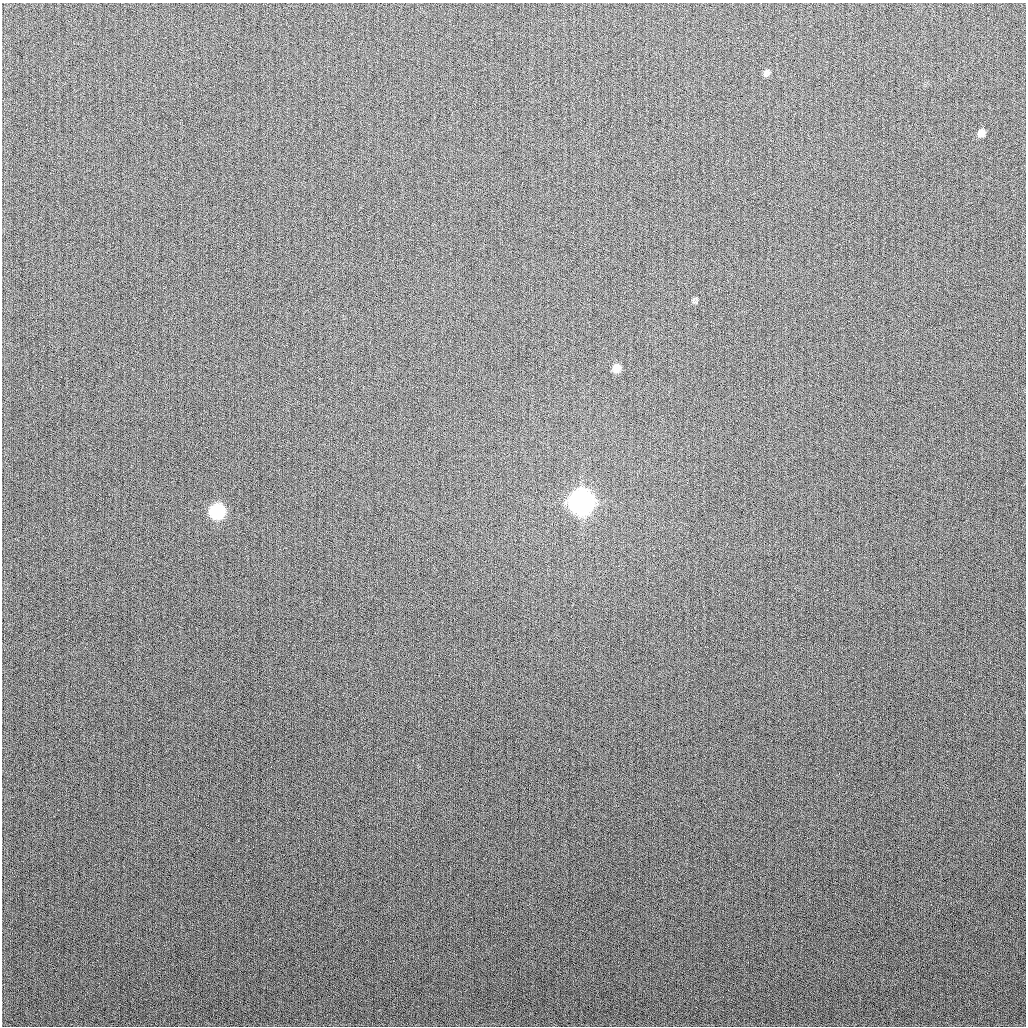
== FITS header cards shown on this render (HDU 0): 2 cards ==
NAXIS1  =                 1024
NAXIS2  =                 1024

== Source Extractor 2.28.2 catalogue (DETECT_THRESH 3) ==
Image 1024 x 1024 px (HDU 0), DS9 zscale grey, 1 PNG px = 1 image px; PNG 1028 x 1028 px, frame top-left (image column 1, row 1024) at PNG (2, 3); no overlay
Background 266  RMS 10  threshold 31.1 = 3 sigma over >= 5 px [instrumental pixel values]
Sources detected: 5; all 5 listed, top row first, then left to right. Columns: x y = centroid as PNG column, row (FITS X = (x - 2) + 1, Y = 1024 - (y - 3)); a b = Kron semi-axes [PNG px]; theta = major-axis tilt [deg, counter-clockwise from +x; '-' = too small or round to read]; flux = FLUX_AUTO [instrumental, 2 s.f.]
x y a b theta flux
766 73 8 6 60 2400
981 133 8 7 - 4600
616 368 9 7 68 5300
581 502 11 10 - 770000
217 511 9 9 - 84000